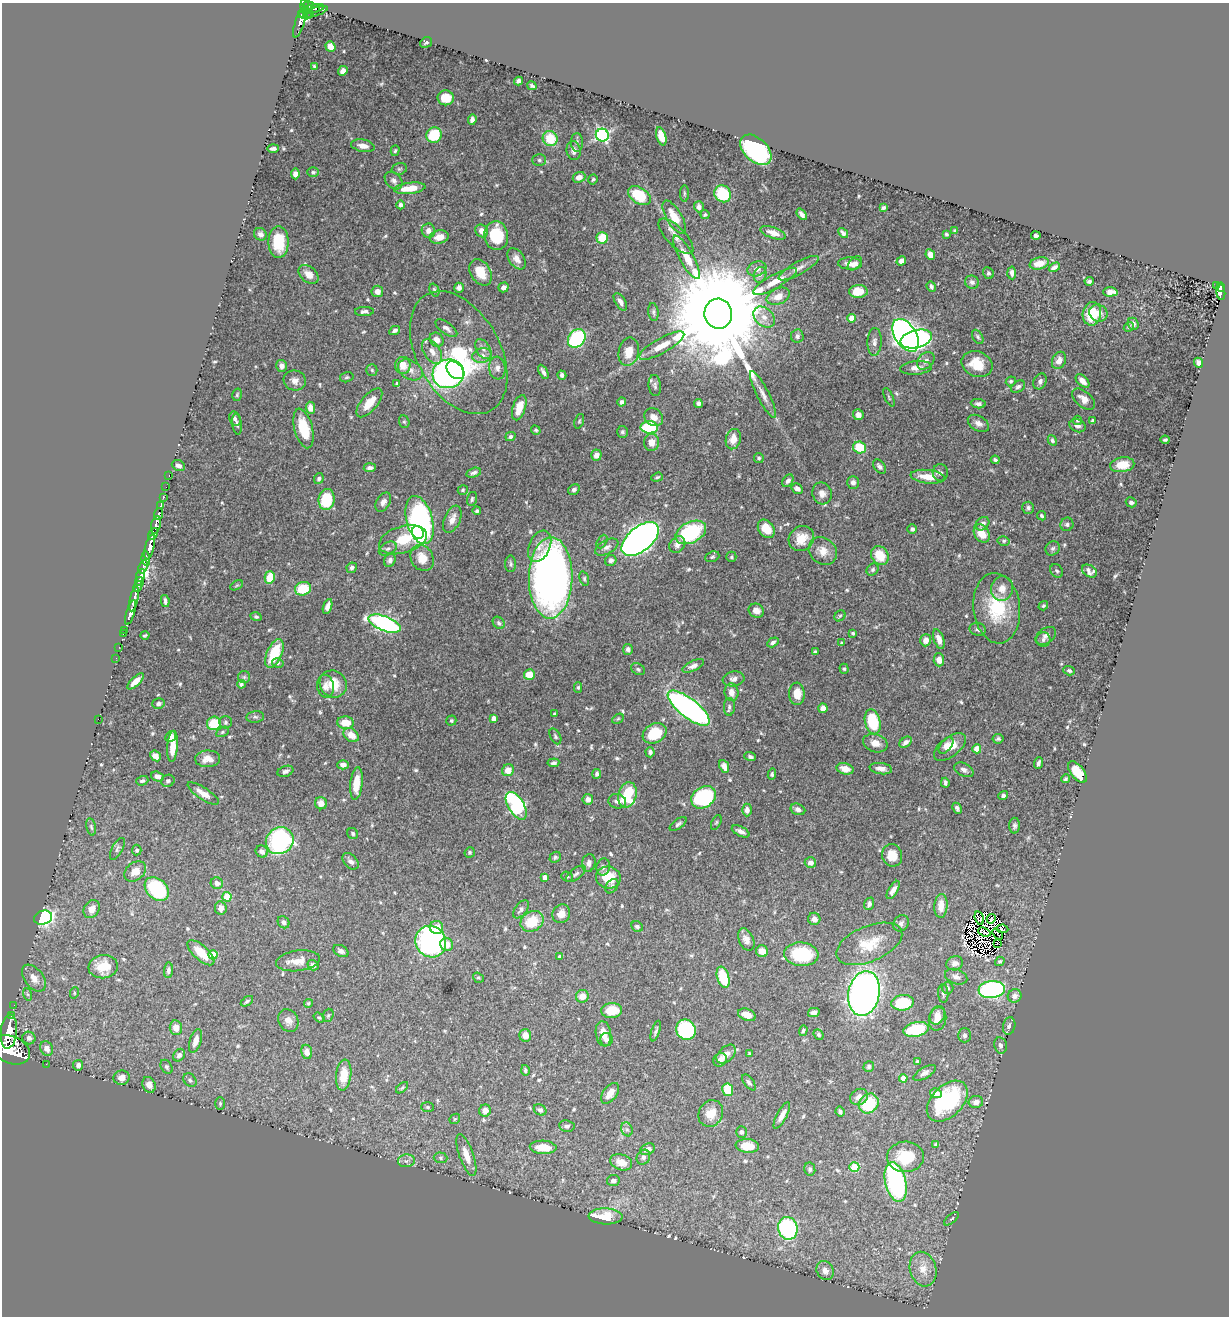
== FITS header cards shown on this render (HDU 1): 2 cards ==
NAXIS1  =                 1227
NAXIS2  =                 1314

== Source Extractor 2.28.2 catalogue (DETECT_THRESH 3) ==
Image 1227 x 1314 px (HDU 1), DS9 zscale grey, 1 PNG px = 1 image px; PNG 1231 x 1318 px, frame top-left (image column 1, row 1314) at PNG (2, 3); each listed source drawn as its Kron ellipse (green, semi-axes under 4 px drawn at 4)
Background 0.48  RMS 0.015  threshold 0.0445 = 3 sigma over >= 5 px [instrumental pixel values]
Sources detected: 642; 13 with non-positive FLUX_AUTO (blend fragments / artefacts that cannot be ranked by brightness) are neither listed nor drawn; of the other 629, the 500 brightest by FLUX_AUTO listed and drawn (129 fainter detections omitted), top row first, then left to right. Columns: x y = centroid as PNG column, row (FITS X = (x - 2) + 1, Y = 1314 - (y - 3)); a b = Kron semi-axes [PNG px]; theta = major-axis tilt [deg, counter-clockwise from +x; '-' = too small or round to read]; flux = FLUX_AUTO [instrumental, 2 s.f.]
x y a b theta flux
308 5 5 4 - 220
305 6 6 2 -87 140
315 8 4 4 - 67
312 9 12 3 10 110
316 12 12 3 18 120
310 14 3 2 - 19
302 15 4 2 - 120
305 15 7 4 -16 90
300 22 17 4 72 180
426 42 6 5 - 2
330 46 5 4 - 9
314 67 4 3 - 1.8
343 71 5 4 - 5.4
519 81 4 4 - 3.2
532 86 5 3 - 1.8
446 98 8 7 - 16
472 120 5 4 - 3.5
434 135 8 7 - 44
602 135 6 6 - 210
661 136 9 5 -73 16
550 138 8 7 - 31
577 142 9 6 -89 3.2
363 146 12 6 -11 7.6
273 148 6 3 2 3
574 150 9 7 -82 5.2
756 150 18 11 -43 170
395 151 5 4 - 1.6
539 160 7 5 -1 2
399 169 8 5 14 2.2
313 172 6 4 0 1.6
295 174 5 4 - 4.9
579 177 6 5 - 6.5
593 179 5 4 - 1.7
394 181 10 7 -44 4.1
410 188 16 5 7 19
684 193 8 4 -90 1.7
723 194 9 8 - 41
639 196 12 8 -32 43
400 205 4 4 - 2.4
699 207 5 5 - 4.3
883 208 4 3 - 2.2
802 214 6 3 -51 3.2
705 215 4 4 - 1.7
674 217 18 7 -59 20
955 230 4 3 - 1.5
428 231 7 6 - 5.1
482 231 7 6 - 8.1
773 233 13 5 -19 7.8
843 233 6 3 -48 2.6
260 234 7 6 - 4.2
946 234 3 3 - 1.6
496 236 14 12 -85 42
676 236 23 9 -46 9.6
1036 236 5 4 - 2.5
439 237 9 6 11 9.1
602 238 6 5 - 27
279 242 16 10 -90 29
930 254 5 4 - 6.2
687 257 24 7 -61 16
517 259 12 7 -54 6.6
901 261 5 4 - 5.5
855 263 8 5 44 4.4
1039 263 10 6 13 12
850 264 12 6 -1 5.7
1054 267 6 4 32 4.1
799 268 22 6 29 6.9
757 269 9 7 20 5.3
481 272 14 10 -59 20
988 273 6 5 - 2
1012 273 6 4 -86 3.5
309 274 11 7 -39 8.7
760 275 8 6 72 3.2
775 281 25 7 29 14
1089 281 4 4 - 2.3
972 282 7 6 - 2.8
1216 285 3 2 - 7.2
503 287 5 4 - 5.2
931 287 5 4 - 2.6
1221 287 5 3 - 81
459 288 5 5 - 3.9
434 290 6 5 - 1.8
377 291 6 6 - 6.3
858 292 9 6 2 16
1110 292 7 4 3 7.6
1221 292 8 4 -81 120
778 296 12 8 25 11
620 302 10 5 -59 4.9
364 312 9 4 3 3.4
653 312 9 5 -82 2.5
1098 313 9 8 - 7.2
718 314 15 13 -79 40000
1092 314 12 9 79 32
764 317 12 9 -43 8.9
852 318 4 4 - 19
1133 324 6 5 - 4.3
1129 327 5 4 - 2
446 328 12 5 -35 4.5
395 331 6 4 27 2.9
906 335 18 11 -57 730
797 336 7 6 - 3.2
978 337 8 5 -58 2.1
577 338 10 8 52 130
916 339 16 9 14 210
437 340 7 6 - 7.7
874 342 14 7 87 5.3
662 346 25 7 29 16
483 349 11 7 -58 5
432 351 14 8 -56 8.7
629 352 14 10 79 17
459 353 66 41 -61 120
482 356 10 7 14 5.8
1059 360 9 6 65 8.2
926 361 10 7 45 4.7
1199 363 5 4 - 4.1
977 364 16 12 -22 25
403 365 8 7 - 12
281 366 6 5 - 4.8
497 368 11 8 -83 5.9
916 368 16 7 5 7.7
372 370 5 5 - 1.8
410 370 13 9 -31 7.7
455 370 10 7 -44 87
543 372 8 4 -61 3.7
448 374 16 14 14 250
562 375 4 4 - 3.2
347 377 7 5 15 1.7
295 380 11 10 - 7.3
1011 381 5 4 - 2
1040 381 8 6 62 3.5
1082 381 8 5 -45 7.9
397 383 4 3 - 2
655 385 11 6 -83 3
1018 387 8 5 36 3
237 395 6 4 74 1.6
763 395 26 6 -63 8.7
889 397 10 3 -66 1.5
1084 399 13 7 -41 9.7
622 402 4 4 - 2.6
369 403 17 8 50 15
698 403 4 4 - 2.4
978 404 7 4 -7 3.1
310 408 6 5 - 6.6
519 408 13 6 72 17
858 415 5 5 - 6.3
654 417 10 8 -38 8.2
235 419 7 5 -66 3.3
1078 420 4 4 - 1.7
579 421 7 4 69 1.5
1093 421 4 3 - 2.2
404 422 6 5 - 1.5
978 423 11 7 -31 5.4
237 424 10 4 -82 2.9
1077 426 8 6 -20 4
649 427 9 6 -1 63
303 428 20 9 -75 32
536 430 5 4 - 1.8
622 432 6 5 - 2.1
510 437 5 4 - 2.6
733 439 10 7 74 12
1052 440 5 4 - 1.9
1165 440 4 3 - 1.6
651 442 8 7 - 8.6
860 448 6 6 - 32
596 455 5 5 - 5.8
759 458 5 5 - 1.9
995 460 4 3 - 1.9
1122 465 12 7 9 19
178 466 7 5 -23 3.6
880 467 8 5 -50 3.3
370 468 6 4 5 3
474 473 7 4 18 3
940 473 8 7 - 3.4
169 476 3 2 - 10
657 477 6 4 19 1.8
928 477 17 6 -6 18
319 479 6 4 70 2.9
788 481 7 5 53 3.4
853 482 6 6 - 4.5
166 487 2 2 - 6.8
797 488 6 4 -31 4
463 490 5 4 - 1.7
574 490 6 5 - 2.9
822 493 11 9 -69 6.8
163 497 4 3 - 30
327 499 10 8 82 43
472 499 7 5 75 2
383 502 10 6 61 4.9
1131 502 5 5 - 3.1
161 506 3 3 - 53
1028 508 6 6 - 2.5
477 511 4 3 - 1.8
158 514 6 3 70 160
1042 516 5 4 - 2
452 519 14 8 67 9.1
420 520 25 13 -74 250
982 524 7 6 - 5.2
1067 524 7 6 - 2.9
156 525 9 4 79 720
766 529 10 7 -52 19
912 529 5 5 - 2.8
691 532 16 10 28 110
418 533 6 5 - 360
982 533 10 7 -59 17
153 534 6 4 57 220
640 539 22 12 40 790
801 539 13 12 - 17
403 540 25 13 16 31
1004 541 6 4 -12 1.7
602 542 7 4 62 1.9
677 545 9 7 50 6.1
540 546 17 10 66 11
150 547 13 4 77 1200
607 547 13 7 28 4.6
1053 548 8 6 42 2.8
388 549 9 6 29 3.4
823 551 15 12 -43 12
880 556 10 8 -56 22
712 557 7 5 21 1.8
731 557 5 5 - 1.8
422 558 14 11 -60 16
146 559 7 3 -83 290
390 560 7 5 60 3.6
611 561 6 5 - 3.7
511 564 8 5 -89 2.4
143 567 7 3 69 270
352 568 5 5 - 2.9
873 570 7 5 46 2.1
1057 571 7 5 -50 2
1089 571 8 5 -32 4.2
141 575 6 4 73 340
270 577 6 5 - 29
551 578 41 22 89 640
584 579 7 4 -74 1.8
140 581 4 3 - 87
237 585 7 4 30 1.5
138 587 6 4 65 96
1002 588 12 11 - 11
303 589 8 6 15 31
134 599 13 3 77 840
165 601 6 3 -79 2.7
328 606 8 4 71 5.8
1043 606 5 4 - 1.5
997 608 35 23 -84 57
756 611 8 7 - 6.5
131 612 13 4 73 810
840 616 6 5 - 1.8
256 617 6 4 -18 2
384 623 17 7 -21 220
499 623 7 5 -50 2.2
978 629 8 6 -12 3.9
125 630 3 2 - 16
853 633 3 3 - 1.5
123 634 2 2 - 10
145 636 4 3 - 1.5
1046 636 11 7 35 4.5
939 639 10 5 -71 7.3
1043 639 7 7 - 2.8
926 640 6 5 - 7.1
773 642 6 4 30 2.7
842 643 4 3 - 1.7
119 647 2 2 - 6.2
628 649 5 5 - 3.3
815 652 4 3 - 1.7
274 654 15 7 66 39
116 658 2 2 - 9.7
939 660 6 5 - 6.5
278 663 6 4 -11 1.8
693 666 12 5 25 4.4
638 669 7 5 -31 2.2
844 669 5 4 - 1.5
1069 671 6 4 -18 2.4
529 675 5 5 - 17
244 677 6 6 - 1.9
734 679 11 7 9 5.2
136 681 10 4 43 8.6
241 684 4 3 - 2.3
333 684 14 13 - 21
325 686 11 8 -83 6.6
578 687 5 4 - 1.8
731 692 9 7 -83 7.5
797 694 11 8 -88 13
158 704 6 5 - 3.4
729 707 9 5 86 2.8
689 708 25 9 -38 350
823 708 5 4 - 5.8
555 713 3 3 - 1.6
255 717 9 5 6 2.6
494 718 4 4 - 6.9
98 719 2 2 - 75
618 719 6 4 29 1.7
451 721 5 5 - 1.8
226 722 6 6 - 2.3
873 722 12 7 -76 49
214 723 7 6 - 34
345 723 8 6 -3 17
222 732 7 4 28 1.8
655 733 12 9 29 40
351 735 8 6 -38 11
555 736 8 5 -62 2
171 737 6 5 - 6.4
998 739 5 4 - 1.9
906 742 7 4 36 4.2
875 743 12 9 -17 9
172 746 16 5 86 16
946 746 10 5 51 5.7
950 747 19 9 38 14
977 749 4 4 - 16
650 752 5 4 - 2.8
155 756 6 4 -41 5.7
750 757 6 4 -22 2.6
208 759 12 8 3 9.4
553 763 6 4 6 2.6
1038 763 6 3 69 2.7
343 765 5 4 - 5.8
724 766 6 4 -65 6.9
845 769 8 5 -15 8.9
881 769 11 5 -8 6
508 770 6 5 - 11
964 770 10 6 -28 3.8
285 771 8 5 20 3
1077 772 12 6 -52 30
597 774 5 4 - 2.7
772 774 5 4 - 1.7
157 776 6 4 -20 4.6
1065 779 4 4 - 1.6
142 781 6 4 18 2.3
168 781 7 6 - 2.7
356 783 16 6 84 20
945 783 5 3 - 2.5
203 793 18 6 -33 9.3
627 795 13 9 75 53
1003 796 5 4 - 2.5
703 797 13 10 36 100
588 799 5 5 - 4.6
617 801 9 7 -14 4
321 803 6 6 - 7.6
516 806 15 8 -58 160
957 808 6 4 -65 2.6
798 809 7 5 -23 4.4
747 810 6 5 - 5
716 822 8 4 63 1.6
678 824 10 4 37 2.6
1015 826 8 5 87 2.6
91 827 9 4 -77 2.1
741 831 9 4 -25 4.6
353 833 6 5 - 2.1
280 841 14 13 - 170
117 849 12 5 61 2.7
137 850 5 5 - 2.4
262 851 6 5 - 4.4
470 852 5 5 - 1.9
892 855 11 10 - 15
555 857 6 5 - 2
350 861 9 6 -45 4.7
589 863 9 6 79 4.5
810 863 5 5 - 5.3
603 867 8 6 79 3.4
135 871 12 8 40 11
576 874 11 5 37 3.1
545 877 4 4 - 9
567 877 6 5 - 1.8
608 878 12 11 - 26
217 883 6 5 - 4.7
612 886 8 5 54 2.5
157 889 14 10 -42 94
893 890 10 4 59 6
227 897 5 4 - 24
869 904 6 4 68 3.5
941 906 12 6 87 11
221 908 7 6 - 5.7
92 909 9 7 59 8.3
521 909 10 5 53 3.1
561 914 9 8 - 9.7
43 918 9 7 17 240
979 918 7 4 -75 2
814 919 6 6 - 6.3
991 919 5 2 - 1.7
532 921 12 9 34 28
283 922 6 5 - 3.2
901 923 8 7 - 3.7
637 926 6 5 - 2.4
436 927 7 6 - 15
1002 929 6 4 -9 4.6
984 932 6 3 -20 4.4
997 934 6 2 -50 1.5
746 940 12 7 -67 6.5
431 942 16 15 - 240
997 943 3 2 - 2
447 944 7 6 - 11
869 944 35 18 23 30
341 951 8 5 -29 3.4
762 951 6 6 - 8.3
201 953 17 7 -42 21
801 954 17 11 -5 53
213 955 4 4 - 19
560 956 4 3 - 1.6
298 961 22 10 8 12
1000 961 5 4 - 1.8
955 963 8 7 - 4.9
313 965 6 5 - 3.9
103 967 14 11 8 18
168 970 8 4 85 2.5
723 977 11 6 -74 39
956 977 11 7 -18 4.4
34 978 15 9 -53 11
478 978 6 5 - 1.6
947 988 6 6 - 1.7
992 990 13 8 6 210
74 993 6 4 80 1.5
864 993 22 15 78 520
27 994 6 4 -71 1.7
943 994 9 5 -86 2.5
582 996 6 6 - 10
1015 996 7 6 - 5.9
247 1001 7 4 34 1.9
309 1003 4 4 - 1.7
903 1003 11 8 8 45
14 1005 2 2 - 7.5
612 1010 10 7 3 22
814 1013 6 4 14 5
328 1015 7 5 69 1.7
747 1015 9 6 -21 9.7
937 1015 10 7 65 7.2
11 1016 3 3 - 91
319 1018 6 4 -35 1.7
938 1019 12 8 76 9.1
288 1020 12 9 -59 7.3
1009 1026 9 6 75 3.6
176 1028 7 6 - 8.7
916 1029 13 7 10 46
686 1030 10 9 - 82
656 1031 11 3 73 2.7
803 1031 5 4 - 2.5
9 1032 17 8 85 2100
603 1034 13 7 -81 12
818 1034 5 4 - 2.1
525 1035 6 6 - 9.6
965 1035 7 6 - 3.3
29 1038 6 6 - 3.9
606 1040 6 6 - 3.4
196 1041 12 5 73 7.8
1000 1045 8 6 -78 4.1
46 1048 7 6 - 8.2
11 1050 20 13 -23 3900
307 1052 7 5 -80 7.1
726 1054 11 7 43 8.5
750 1054 3 3 - 2.7
179 1055 7 5 56 3.9
720 1060 7 6 - 5.9
917 1062 3 3 - 1.8
46 1064 2 2 - 5.8
78 1065 5 5 - 4.6
167 1067 7 5 -57 2.4
869 1067 5 5 - 2.2
525 1070 5 4 - 2.2
925 1073 13 5 30 4
344 1075 15 7 84 20
122 1078 8 7 - 8.3
903 1078 4 4 - 15
190 1080 7 5 -47 2.7
749 1082 9 5 -53 2.6
149 1085 8 6 -66 6.4
402 1088 7 4 42 1.7
728 1090 6 5 - 29
610 1093 12 7 53 11
936 1093 6 4 -15 7.1
859 1097 9 8 - 6.4
947 1101 24 15 45 92
976 1102 7 6 - 5.9
220 1103 6 5 - 1.7
869 1103 10 9 - 58
428 1107 6 5 - 1.8
540 1110 7 5 -31 2.9
485 1111 6 6 - 7.1
840 1112 5 4 - 2.7
711 1114 14 12 58 16
782 1115 14 5 62 7.5
455 1119 5 4 - 1.5
567 1126 8 5 -10 3.2
627 1129 7 5 -68 2.7
741 1132 5 5 - 2.3
936 1144 4 3 - 1.8
747 1146 12 7 -5 21
543 1147 13 6 -3 16
647 1149 8 5 24 6.1
466 1155 22 7 -70 13
643 1157 7 6 - 3.4
906 1157 18 15 3 32
440 1158 7 5 -3 2
406 1161 8 6 4 3.7
621 1162 11 8 -19 12
854 1167 5 5 - 46
810 1169 6 5 - 2.5
613 1181 6 5 - 4.4
896 1182 20 10 -76 160
605 1216 17 8 -2 36
951 1219 9 3 40 1.5
788 1228 11 9 -76 120
923 1269 17 13 -75 16
825 1271 10 8 -62 6.4
At the frame edge (FLAGS 8, measured only in part): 1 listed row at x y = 11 1050
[129 fainter detections neither listed nor drawn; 13 non-positive-flux detections neither listed nor drawn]